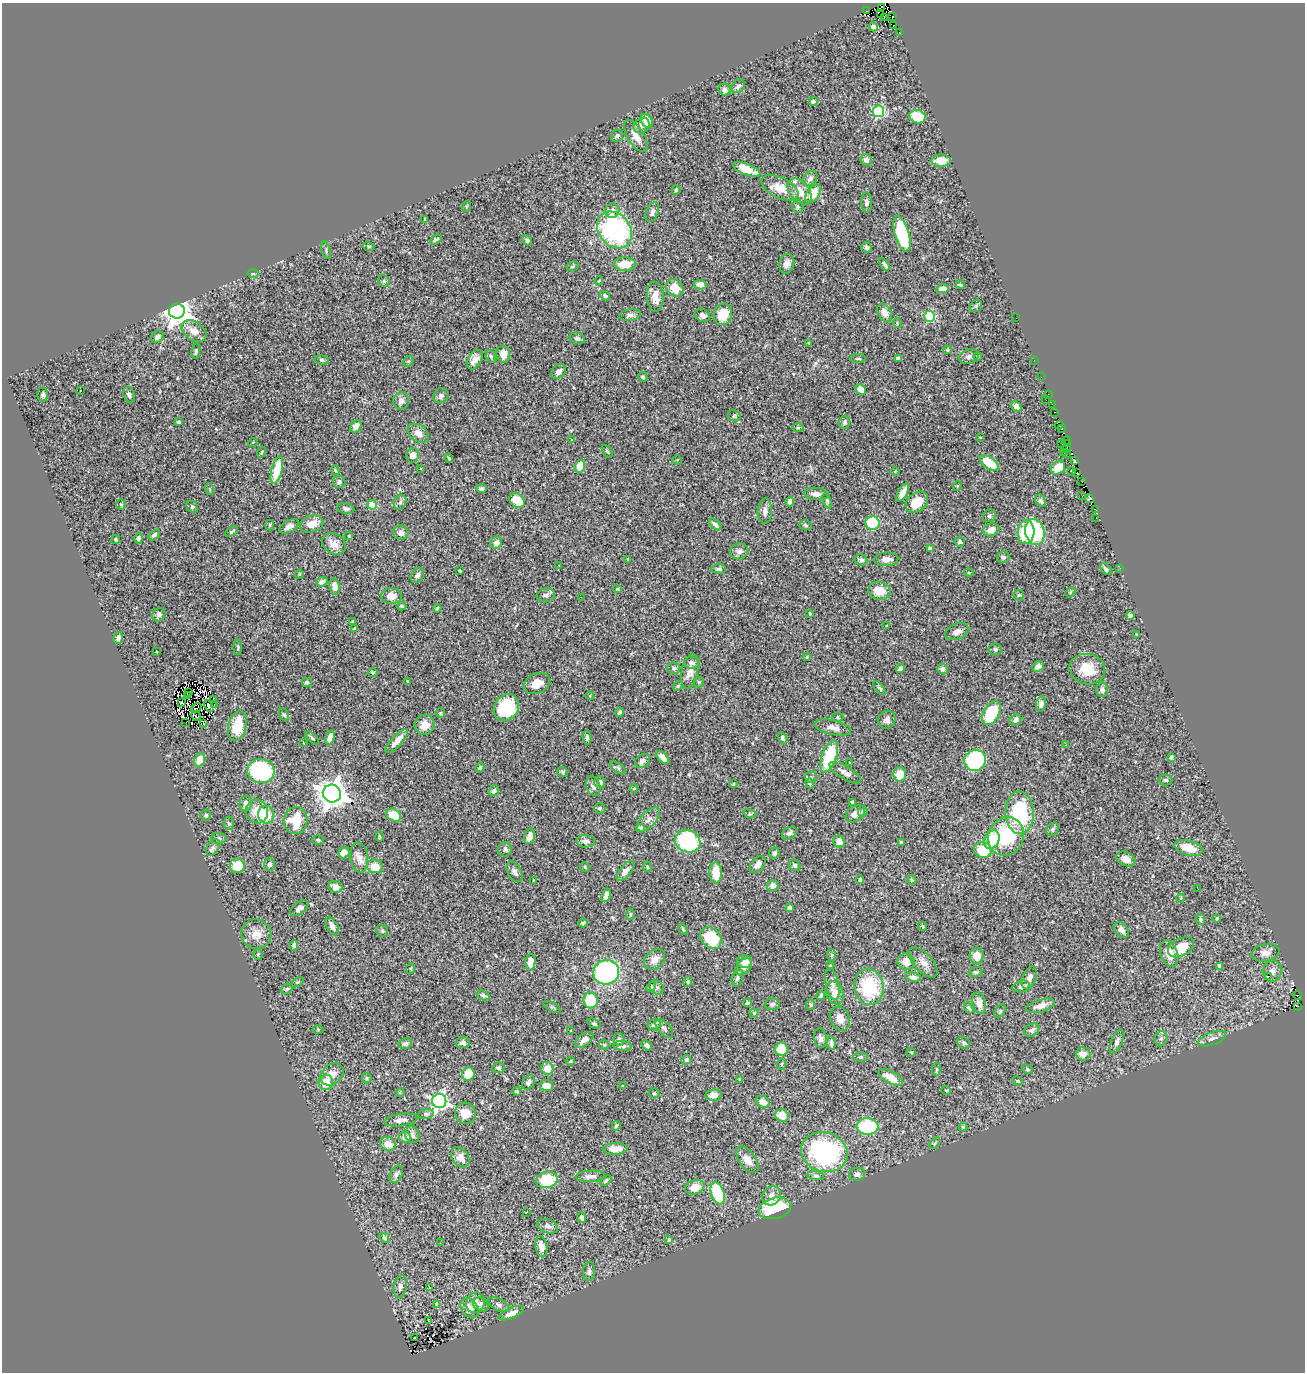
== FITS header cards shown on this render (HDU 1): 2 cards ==
NAXIS1  =                 1303
NAXIS2  =                 1370

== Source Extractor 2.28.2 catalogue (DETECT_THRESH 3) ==
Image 1303 x 1370 px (HDU 1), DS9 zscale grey, 1 PNG px = 1 image px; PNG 1307 x 1374 px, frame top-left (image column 1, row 1370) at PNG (2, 3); each listed source drawn as its Kron ellipse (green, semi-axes under 4 px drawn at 4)
Background 1.12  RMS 0.028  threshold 0.0826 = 3 sigma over >= 5 px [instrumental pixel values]
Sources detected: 477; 6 with non-positive FLUX_AUTO (blend fragments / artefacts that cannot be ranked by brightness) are neither listed nor drawn; the other 471 listed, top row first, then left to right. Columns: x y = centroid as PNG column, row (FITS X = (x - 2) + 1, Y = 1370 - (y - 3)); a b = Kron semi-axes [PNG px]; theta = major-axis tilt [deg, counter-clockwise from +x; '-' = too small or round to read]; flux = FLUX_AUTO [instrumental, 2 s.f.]
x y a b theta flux
882 7 4 2 - 2.7
866 11 2 2 - 28
881 14 2 2 - 16
884 17 4 2 - 1.9
893 17 3 2 - 9.3
893 26 2 2 - 7.7
873 27 4 4 - 6.7
899 32 3 2 - 3.9
738 86 7 5 47 5.8
725 90 7 5 -38 6.9
813 101 4 4 - 6.9
879 111 6 5 - 180
917 117 8 6 -16 57
647 121 7 5 -58 29
641 126 8 7 - 7
617 136 6 5 - 5
636 136 18 8 -58 17
866 160 6 5 - 7.6
941 161 9 6 1 29
747 169 14 5 -22 29
810 178 8 6 49 8.2
780 188 20 10 -25 31
676 190 4 4 - 2.6
799 191 15 9 -50 24
813 194 10 6 52 33
867 202 10 5 -88 5.6
467 206 6 3 70 1.7
798 207 6 5 - 3.3
612 211 7 7 - 13
652 212 10 6 67 7.3
425 219 3 2 - 1.8
615 230 20 15 -51 320
902 234 18 7 -74 130
436 239 6 4 30 3.8
527 240 5 4 - 3.8
369 246 6 4 -18 2.3
866 247 5 5 - 4.8
326 250 9 4 -74 3.3
625 264 11 7 0 30
787 264 10 7 75 11
885 264 7 3 -54 4.8
573 266 6 3 28 2.5
253 274 6 4 -1 2.5
384 281 6 5 - 3.2
599 281 4 3 - 1.9
700 285 6 4 -12 15
960 285 5 3 - 2.7
675 288 9 8 - 30
943 289 6 4 9 13
605 296 5 4 - 3.4
655 297 15 8 -86 22
976 306 7 5 47 3.6
177 311 8 7 - 2200
885 313 10 6 -61 17
723 314 11 9 74 40
630 315 11 5 8 6.5
702 315 8 6 -32 7.3
929 316 5 5 - 160
1016 318 2 2 - 44
897 323 5 3 - 1.5
194 331 14 9 -35 19
158 337 6 5 - 5.9
577 338 8 5 -17 4.7
809 343 4 2 - 1.4
947 350 4 3 - 2.5
196 351 8 4 81 3.6
503 354 8 7 - 19
491 356 7 5 -71 3.3
978 356 4 4 - 2.9
969 357 10 7 18 7.4
898 358 4 3 - 4.7
858 359 7 3 0 2.5
322 360 7 4 -12 3.8
475 360 11 6 58 14
1034 360 2 2 - 0.85
408 361 6 4 41 2.5
559 371 8 6 43 8.3
643 377 5 4 - 3.4
1041 377 2 2 - 0.4
80 390 3 2 - 3.1
861 390 6 4 -42 16
43 394 7 5 90 3.8
1048 394 2 2 - 0.83
129 395 8 5 -68 5.9
441 396 8 7 - 6.7
1046 400 2 2 - 0.77
401 401 8 8 - 11
1052 404 2 2 - 1.2
1016 406 5 4 - 8.1
1055 412 3 2 - 4.7
734 416 6 5 - 3.6
179 422 3 3 - 3
844 422 6 5 - 4.2
1059 425 4 3 - 1.8
356 426 6 5 - 13
798 428 6 4 0 2.2
1062 429 3 2 - 2.7
418 433 12 8 -36 14
980 437 4 2 - 1.2
571 440 3 3 - 1.8
1067 441 4 2 - 1
253 442 5 3 - 1.3
1062 444 3 2 - 4.7
1068 444 3 2 - 5.7
1067 449 2 2 - 4.1
607 451 7 3 -54 2.4
262 452 5 3 - 1.9
1064 452 3 2 - 0.035
1067 453 3 2 - 7
413 455 7 6 - 12
449 458 5 3 - 2.2
677 460 4 4 - 1.9
1075 461 3 3 - 2.8
989 463 11 5 -33 45
580 466 6 5 - 33
1058 468 8 6 40 28
421 469 3 3 - 3.7
277 470 14 5 76 55
335 470 5 4 - 2.4
1072 471 3 2 - 2.3
895 472 5 3 - 1.5
1077 473 3 2 - 5.4
1081 481 3 2 - 10
339 482 6 6 - 5.4
957 486 5 3 - 1.4
481 488 5 4 - 7.1
210 489 6 3 -71 1.8
903 493 10 4 60 14
816 494 12 6 -4 10
1082 496 3 2 - 5.6
1090 498 4 3 - 33
517 500 8 6 -35 34
827 501 8 4 -72 3
1040 501 6 5 - 4.7
400 502 8 6 67 5.7
790 502 5 4 - 8.8
917 502 12 9 39 42
121 504 5 4 - 2.3
372 505 5 4 - 57
192 507 6 5 - 3.8
346 509 8 5 -11 5.4
1095 510 4 2 - 0.44
765 511 12 7 87 9.4
989 516 6 6 - 4.8
1096 518 3 2 - 4.8
873 523 7 6 - 79
312 524 12 8 16 22
715 524 7 4 -42 7.2
270 525 5 3 - 1.6
805 525 6 4 -17 3.2
289 526 10 6 30 9
991 530 8 6 21 15
232 532 7 4 33 3.3
1026 532 12 8 86 77
1035 532 13 9 -77 160
401 533 7 7 - 10
154 535 6 4 40 5.1
349 536 4 4 - 2.2
138 538 5 4 - 5.9
116 540 4 3 - 3.3
960 542 5 4 - 3.6
496 543 6 5 - 11
334 544 13 10 -32 18
930 549 4 4 - 8.1
739 551 9 8 - 8.1
1003 557 6 5 - 4.7
628 559 3 3 - 1.3
886 559 12 7 4 12
861 560 6 5 - 5.7
559 565 3 2 - 3.6
1120 568 3 2 - 2.4
719 569 7 4 -1 4.2
1106 569 7 4 -43 4.3
460 570 3 2 - 1.5
969 573 5 3 - 1.5
299 574 4 4 - 1.8
417 575 8 6 57 6.4
322 582 6 4 21 8.3
335 587 8 5 -80 13
617 589 4 4 - 2.2
879 591 11 9 -14 29
1070 592 5 4 - 2.7
546 595 9 7 14 7.6
1019 595 5 5 - 2.7
391 596 10 8 -1 18
581 597 2 2 - 0.82
402 606 4 3 - 2.4
437 608 4 2 - 2.2
810 613 4 3 - 1.9
159 615 7 6 - 4.8
1130 616 4 3 - 4.1
353 621 4 3 - 2
887 626 3 2 - 1.9
355 628 4 3 - 2.6
957 632 12 7 23 9.6
1137 635 3 3 - 2
118 638 6 4 75 6.1
238 647 7 3 -90 2.1
995 649 6 6 - 4.1
156 652 3 2 - 2.5
807 657 3 3 - 1.9
692 663 8 6 -9 5.3
1038 666 6 5 - 11
674 668 6 5 - 4.1
900 668 4 3 - 4.4
942 669 5 5 - 5.4
1087 669 18 15 -14 45
690 671 18 8 79 16
373 673 5 4 - 2.4
408 681 4 3 - 4.3
307 682 5 4 - 3.7
699 682 5 5 - 2.4
537 683 14 10 25 24
678 686 5 4 - 2.5
879 688 8 4 -52 3.3
1102 690 7 6 - 6.6
189 692 3 2 - 2.3
590 695 4 3 - 1.5
187 696 3 2 - 0.61
213 699 3 2 - 2.3
182 702 3 2 - 1.7
214 704 3 2 - 8.1
1041 704 7 5 80 7.6
209 706 6 2 -62 1.6
196 708 6 2 32 1.9
506 708 14 12 57 99
620 712 4 3 - 3.4
440 713 5 4 - 2.1
991 713 13 8 61 89
284 715 7 4 -62 3.5
196 716 5 2 - 3.2
837 717 6 4 -1 2.5
887 720 9 8 - 8.6
1015 720 6 5 - 5.6
186 722 2 2 - 2.5
203 724 2 2 - 0.31
425 725 10 9 - 19
237 726 16 9 75 55
833 728 18 7 -12 13
330 737 7 4 74 12
312 738 8 3 -42 3.1
587 738 7 4 -81 3.8
782 738 6 4 -61 3.5
397 741 15 5 47 20
304 743 4 2 - 1.2
1066 745 3 2 - 1.1
829 756 17 7 70 99
663 757 8 4 -45 12
1171 757 4 3 - 3.4
200 760 7 5 67 26
975 760 11 10 - 190
642 761 8 6 32 7.6
850 763 3 3 - 3.6
480 768 5 4 - 4.1
618 768 9 4 -35 3.6
261 771 13 12 - 200
563 772 5 5 - 3
845 773 18 6 -30 12
900 774 7 6 - 35
811 777 6 6 - 3.3
1166 780 7 5 -1 3.9
600 782 6 5 - 9.5
810 783 5 4 - 2.3
734 784 3 2 - 2.3
593 786 10 7 -70 7.6
634 788 4 3 - 1.3
494 791 6 5 - 5.3
332 794 9 9 - 2400
853 802 4 3 - 3.3
246 803 8 6 79 11
600 808 6 5 - 2.9
257 811 12 11 - 34
863 811 5 5 - 3.7
1020 813 21 14 -87 150
750 814 6 4 -18 3.1
855 814 11 7 35 12
206 815 5 5 - 3
266 815 9 8 - 45
394 815 8 6 -34 39
648 819 14 7 47 11
296 821 13 11 81 60
229 823 7 5 -84 3.4
640 828 4 4 - 16
1052 829 7 5 53 3.9
789 833 8 6 30 5.1
530 836 8 5 75 16
1006 836 20 17 61 130
379 837 5 2 - 2
219 838 7 5 -2 3.5
318 840 6 4 -2 2.9
992 840 10 7 68 57
586 841 9 6 -2 7.2
688 841 13 11 -19 170
839 842 6 6 - 17
901 842 3 3 - 3
213 847 9 5 53 4.7
1188 848 14 7 -16 33
505 849 7 7 - 5.4
983 850 9 7 -5 64
344 853 6 5 - 23
774 853 6 5 - 5.8
359 858 15 9 -83 14
1126 859 10 6 -25 15
269 864 6 5 - 5.7
758 865 10 6 50 11
795 865 6 5 - 4.7
237 866 7 7 - 32
375 866 8 6 -16 33
585 867 5 4 - 2.1
647 867 5 3 - 1.9
625 871 12 5 49 8.9
514 872 11 6 -60 7.4
716 873 10 6 -88 40
860 880 4 4 - 3.5
912 880 5 4 - 2.1
533 881 3 2 - 1.3
773 886 5 5 - 11
335 887 7 6 - 9.5
1197 888 2 2 - 170
606 895 7 4 71 11
1181 898 4 3 - 1.4
299 908 10 6 37 7.9
789 908 4 4 - 5.1
630 914 5 4 - 2.2
1201 919 5 4 - 3.3
1217 919 4 3 - 2.3
583 923 4 4 - 2.5
332 926 10 5 -62 10
923 926 5 4 - 2.3
683 929 6 3 -54 2
1121 930 9 6 -47 11
382 931 6 5 - 3.2
256 934 15 14 - 23
711 938 12 9 -45 77
294 945 5 4 - 4.4
1181 947 14 8 27 39
1169 953 14 8 -69 25
1265 953 14 8 12 15
258 954 5 4 - 2.4
832 955 6 4 90 3.1
977 956 8 7 - 17
655 959 12 9 42 14
530 962 8 5 86 19
744 962 7 6 - 13
906 962 8 8 - 16
923 962 19 9 -47 15
830 966 4 4 - 2.1
1220 966 4 4 - 10
744 967 10 6 45 13
411 969 5 3 - 1.8
1272 971 10 9 - 9.1
606 972 13 12 - 270
976 972 7 5 14 3
1269 976 3 3 - 32
913 977 8 4 -11 6.4
737 978 9 5 74 6.1
1029 978 12 6 69 11
298 982 6 3 35 2.1
688 982 5 4 - 2.5
832 984 16 6 -78 8.8
651 987 5 4 - 2
657 987 8 6 -50 4.7
869 987 18 14 -83 120
1021 987 9 5 14 7.5
287 989 6 5 - 2.8
835 993 12 8 -72 17
483 995 6 4 -22 4.6
820 996 4 3 - 3.1
1297 996 5 2 - 1.7
591 1000 8 7 - 64
747 1003 4 3 - 3.1
979 1003 11 6 -77 15
772 1004 7 6 - 5.3
811 1005 5 4 - 2.3
1041 1006 14 6 16 14
1298 1006 3 2 - 5.6
552 1007 9 3 -28 2.4
969 1008 6 3 -58 3.3
1000 1011 7 5 54 2.9
754 1013 4 4 - 2.6
840 1019 12 9 -70 16
594 1024 7 4 -23 2.8
654 1025 7 5 23 5.3
318 1029 5 3 - 1.9
664 1029 11 6 -49 5.3
1032 1030 8 6 31 6.2
571 1031 4 3 - 1.2
821 1038 10 6 -82 6.7
1161 1039 8 6 75 5.3
1212 1039 14 6 21 9.2
584 1040 11 5 38 10
619 1040 6 5 - 6.4
463 1042 6 6 - 6.9
1117 1042 13 5 68 7.4
831 1043 7 4 -84 6.1
964 1043 7 5 -35 3.9
405 1044 7 5 9 4.7
604 1045 5 5 - 2.3
647 1045 6 4 -43 8.2
623 1046 9 5 -6 4.9
781 1049 6 6 - 35
911 1052 4 3 - 1.5
1083 1054 7 6 - 14
860 1057 7 5 0 3.5
686 1060 5 4 - 3.3
570 1061 5 3 - 2
782 1064 6 3 70 1.6
498 1068 6 5 - 3.7
547 1068 6 6 - 22
936 1069 6 3 82 2.3
1027 1069 5 4 - 2.8
332 1074 13 10 40 19
468 1074 7 6 - 35
891 1077 13 6 -30 22
367 1078 5 4 - 2.4
740 1079 4 3 - 1.7
1018 1081 5 4 - 2.4
528 1082 8 5 55 5.6
326 1083 8 7 - 30
546 1086 7 5 -4 14
622 1086 3 2 - 1.1
946 1090 5 3 - 1.6
400 1092 4 4 - 2
517 1092 4 3 - 2.2
654 1093 5 5 - 2.8
713 1095 8 5 5 13
439 1101 7 7 - 560
763 1102 7 5 -32 14
465 1113 10 10 - 23
426 1114 8 5 7 4.5
782 1116 7 6 - 31
401 1120 17 6 7 10
616 1126 5 4 - 3.4
868 1126 11 8 -4 140
963 1127 4 4 - 2.2
412 1135 8 7 - 8
405 1137 6 5 - 12
935 1143 6 3 54 2.5
388 1144 8 7 - 18
615 1149 12 5 2 20
824 1152 23 19 -17 290
460 1157 11 8 -52 15
747 1160 15 8 -53 19
396 1174 9 5 62 6.1
857 1174 8 6 10 8.2
590 1176 15 6 3 9.1
816 1176 8 4 -6 3.9
547 1180 11 8 12 68
606 1181 6 4 45 2.8
695 1187 10 7 15 23
718 1193 11 6 -70 110
772 1195 10 9 - 13
775 1208 16 10 15 120
526 1212 3 2 - 1.6
582 1218 5 4 - 5.8
548 1226 11 7 -19 6.2
384 1238 6 4 -47 3
669 1240 3 2 - 1.7
440 1243 2 2 - 0.89
541 1247 11 6 -80 17
589 1271 9 6 83 5.6
400 1286 11 6 80 8.4
430 1288 3 2 - 2.3
475 1303 10 9 - 12
436 1304 3 2 - 1.7
481 1305 8 6 -30 6.6
499 1305 11 6 -27 5.8
470 1308 11 8 -55 17
511 1313 13 5 23 12
429 1321 4 2 - 2.2
414 1338 3 2 - 4.8
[6 non-positive-flux detections neither listed nor drawn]